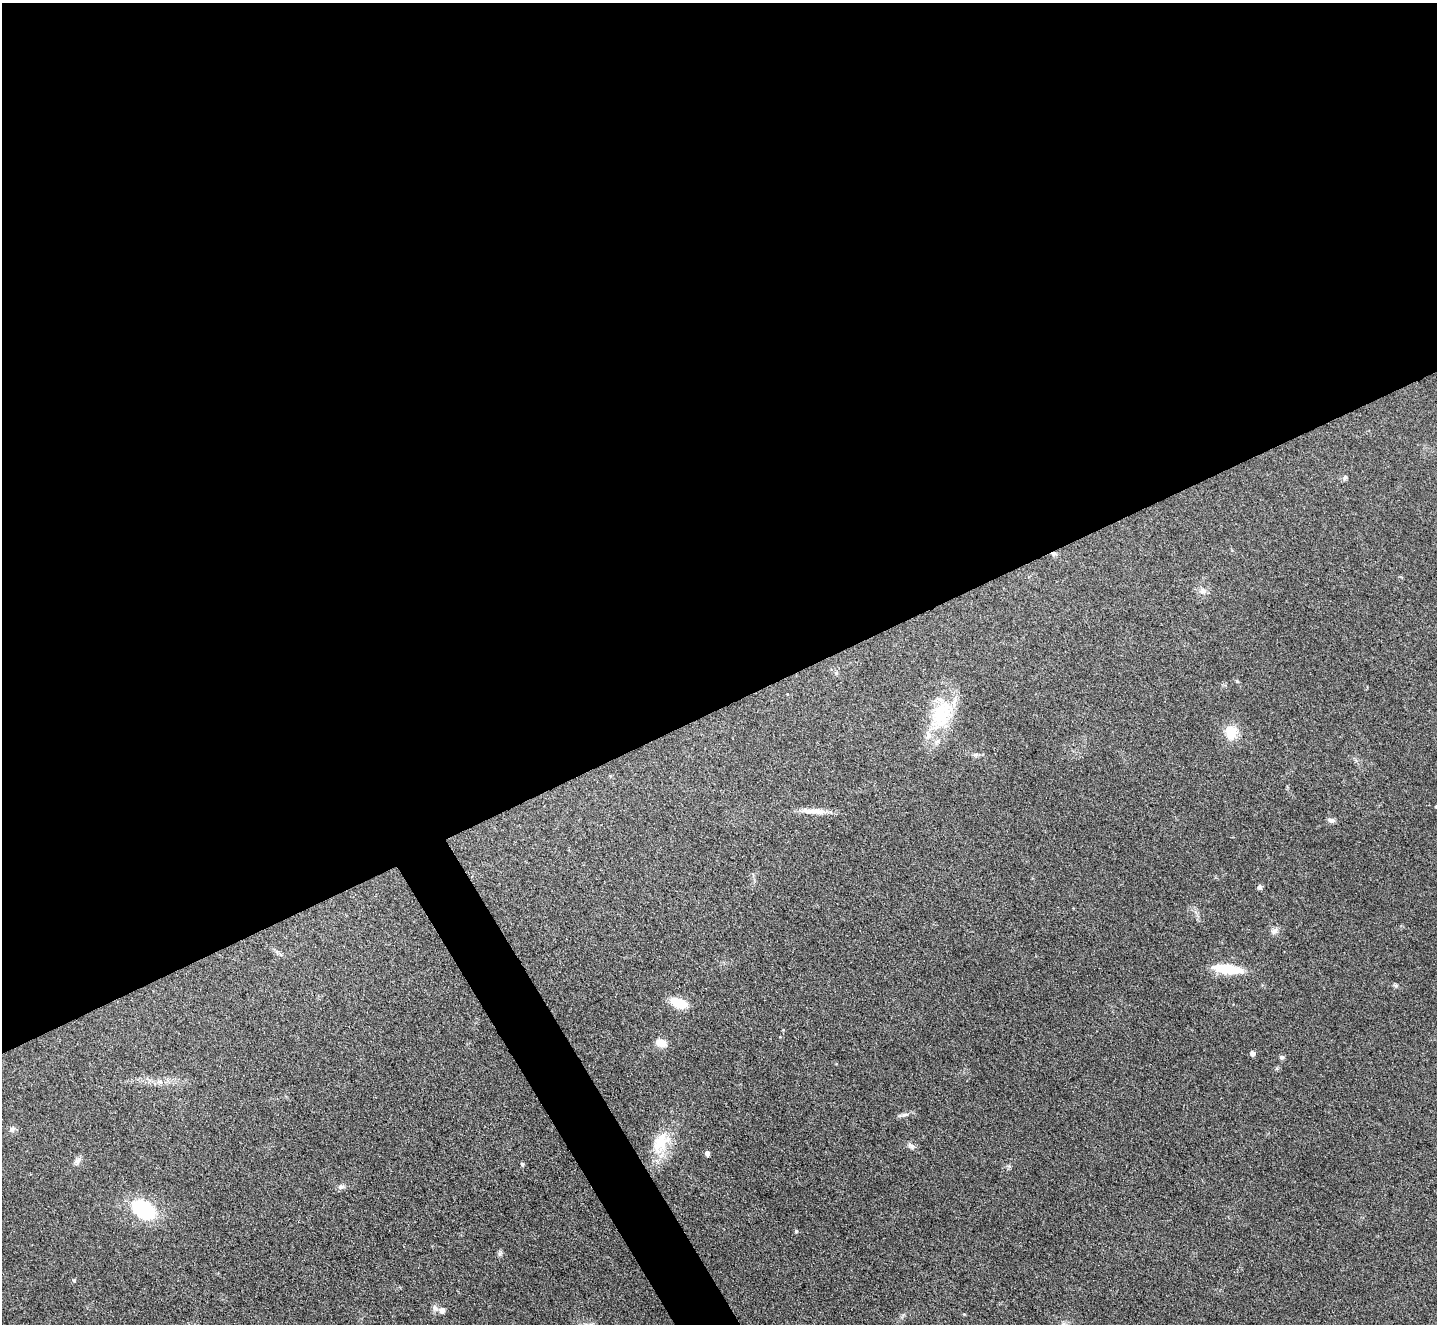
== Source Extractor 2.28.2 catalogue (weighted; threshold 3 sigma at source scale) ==
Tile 2 of 4 x 4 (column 2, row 1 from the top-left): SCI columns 1436-2870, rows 4119-5440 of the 5741 x 5729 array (HDU 1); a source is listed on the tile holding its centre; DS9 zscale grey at full resolution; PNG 1439 x 1326 px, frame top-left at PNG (2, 3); no overlay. Shown black and unused: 55% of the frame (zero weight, under 3 of 4 exposures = <1% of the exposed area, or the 3 px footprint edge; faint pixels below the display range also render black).
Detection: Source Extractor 2.28.2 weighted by HDU 2 'WHT'; one run over the whole footprint, this tile lists its part. Background 0.261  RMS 0.009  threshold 0.0407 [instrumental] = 3 sigma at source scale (4.5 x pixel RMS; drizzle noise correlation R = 1.50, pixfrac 1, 0.05/0.05 arcsec/px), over >= 5 px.
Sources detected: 31; all 31 listed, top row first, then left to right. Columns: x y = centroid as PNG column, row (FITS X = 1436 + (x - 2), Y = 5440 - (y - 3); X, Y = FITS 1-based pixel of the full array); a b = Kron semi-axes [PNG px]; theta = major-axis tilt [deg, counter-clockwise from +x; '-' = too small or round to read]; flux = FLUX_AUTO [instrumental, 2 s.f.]
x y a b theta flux
1345 478 8 5 73 1.7
1054 554 7 6 - 2
1203 591 9 8 - 4.1
1237 681 5 4 - 1.1
941 715 44 26 66 53
1231 732 12 11 - 19
976 755 8 6 0 2.5
1436 806 4 3 - 1.1
813 811 33 7 -4 11
1331 820 10 5 -16 2.8
1260 887 6 5 - 2.4
1274 931 11 7 47 3.6
1228 969 28 9 -7 37
679 1003 14 8 -20 26
661 1043 13 9 -20 8.4
1252 1053 4 4 - 4.6
1282 1057 6 6 - 1.9
159 1081 7 4 -19 2
905 1115 11 4 5 2.6
12 1129 8 7 - 2.7
660 1142 34 17 70 29
911 1146 11 6 -37 3
707 1153 4 4 - 3.8
77 1161 11 7 64 3.6
522 1164 4 4 - 1.5
340 1187 8 7 - 2.7
143 1210 24 16 -33 62
796 1231 4 4 - 1.2
499 1253 8 4 72 1.7
435 1308 10 6 -61 3
442 1310 7 6 - 4
Overlapping masked pixels (flux is a lower limit): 1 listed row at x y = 1054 554
Isophote crosses this tile's border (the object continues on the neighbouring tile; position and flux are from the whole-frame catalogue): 1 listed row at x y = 1436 806
Unlisted compact peaks at least as high as the median listed source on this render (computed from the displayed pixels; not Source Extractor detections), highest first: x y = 964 1314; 1396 986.